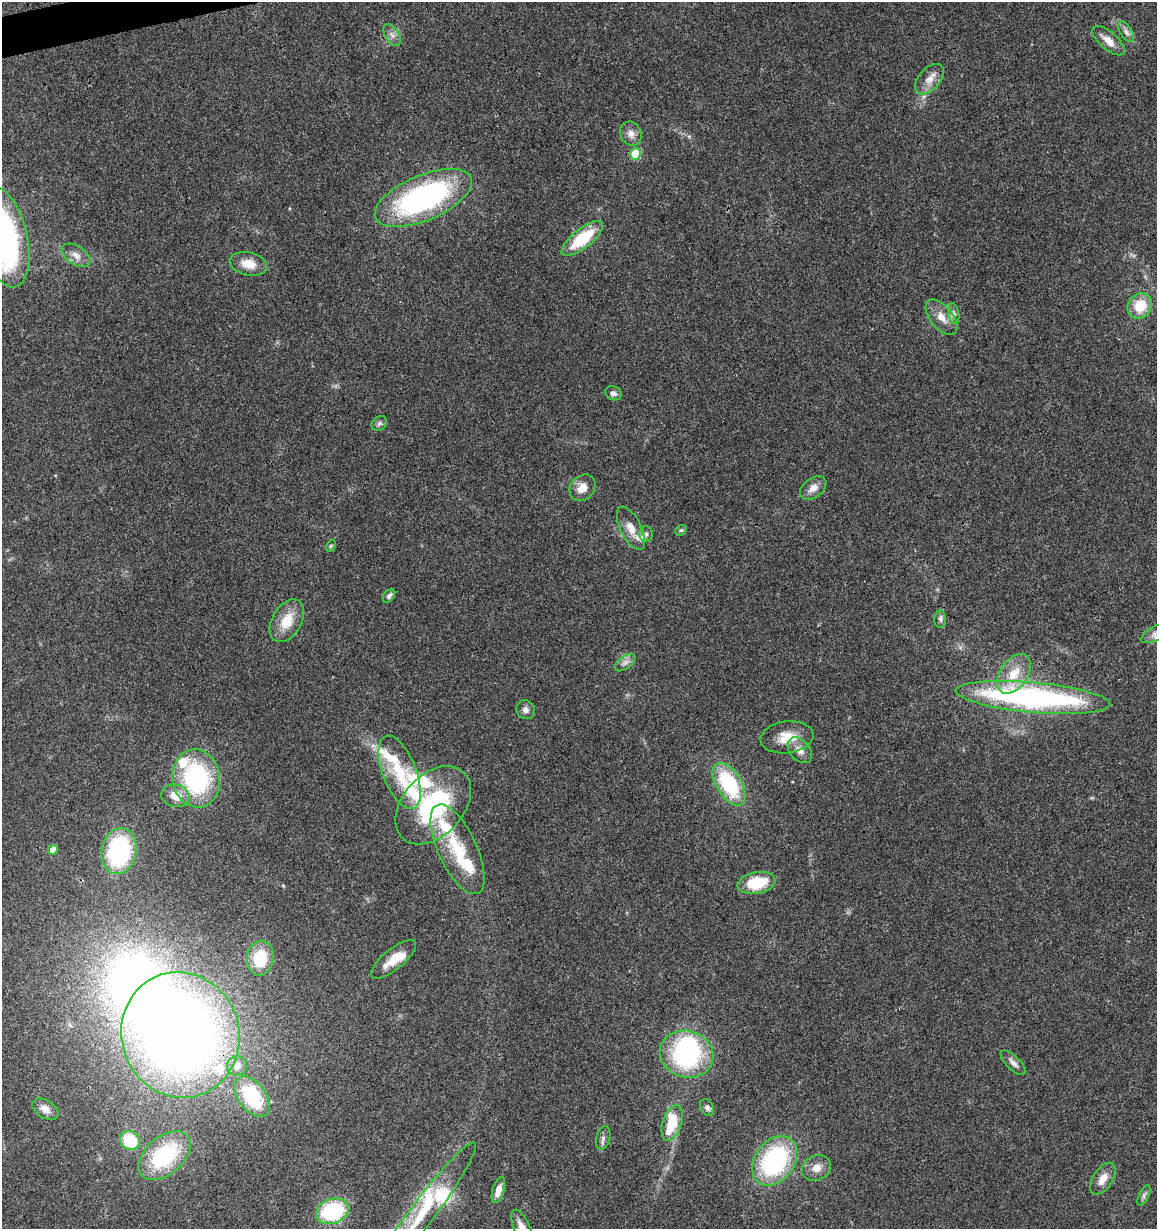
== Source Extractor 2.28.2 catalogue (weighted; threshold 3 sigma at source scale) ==
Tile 11 of 4 x 4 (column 3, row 3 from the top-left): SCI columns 2356-3510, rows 1291-2517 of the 4760 x 5028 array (HDU 1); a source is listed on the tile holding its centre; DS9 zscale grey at full resolution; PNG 1159 x 1231 px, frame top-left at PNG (2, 2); each listed source drawn as its Kron ellipse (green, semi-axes under 4 px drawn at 4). Shown black and unused: <1% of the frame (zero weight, under 3 of 4 exposures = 5% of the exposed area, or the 3 px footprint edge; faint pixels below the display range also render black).
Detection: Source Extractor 2.28.2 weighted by HDU 2 'WHT'; one run over the whole footprint, this tile lists its part. Background 0.043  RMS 0.0036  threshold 0.016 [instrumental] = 3 sigma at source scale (4.5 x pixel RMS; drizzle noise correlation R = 1.50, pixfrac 1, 0.0396/0.0396 arcsec/px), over >= 5 px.
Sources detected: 77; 2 inside a brighter object's white glare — neither listed nor drawn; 13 inside a brighter listed object's ellipse — not listed separately; the other 62 listed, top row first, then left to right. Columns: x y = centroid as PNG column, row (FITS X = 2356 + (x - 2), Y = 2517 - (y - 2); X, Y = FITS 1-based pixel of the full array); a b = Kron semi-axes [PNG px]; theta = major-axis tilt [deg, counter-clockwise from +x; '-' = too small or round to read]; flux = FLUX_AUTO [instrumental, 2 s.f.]
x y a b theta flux
1126 32 11 6 -58 1.5
392 35 12 6 -58 1.8
1108 41 20 8 -41 4
929 79 18 10 49 3.8
631 134 12 10 -62 2.5
635 154 5 5 - 17
423 198 52 22 23 89
3 236 52 24 -76 130
582 238 25 9 39 18
76 255 16 9 -33 3.2
248 264 19 11 -13 5.6
1140 306 13 11 54 9.5
954 313 10 5 -79 1.2
942 317 21 11 -52 4.6
613 393 8 7 - 1.4
379 423 8 6 38 1
582 488 14 11 47 4.3
813 488 15 9 37 3
631 528 23 10 -64 4.3
681 530 6 4 39 0.55
646 534 8 7 - 0.95
331 546 6 4 60 0.46
389 596 8 5 51 1.3
940 619 8 6 88 1.1
287 621 23 14 60 8.4
1156 633 17 7 27 1.9
625 662 12 6 37 1.7
1014 674 22 14 56 8.5
1033 697 78 15 -5 100
525 710 10 9 - 1.6
787 737 26 16 8 8.4
800 750 15 10 -50 3.3
400 772 39 16 -69 15
196 778 29 24 -81 48
729 784 24 12 -58 29
175 796 14 11 -14 6
433 805 45 30 48 43
457 849 49 19 -65 20
53 850 5 4 - 3.7
119 851 23 17 79 45
757 883 19 10 11 15
260 958 17 13 82 14
393 959 28 10 40 6.9
180 1035 63 59 -72 350
687 1054 27 23 -18 49
1013 1063 16 7 -44 1.9
237 1066 10 9 - 3.1
252 1097 23 13 -54 26
707 1107 9 6 -57 1.2
45 1109 14 9 -32 3.1
672 1123 18 9 72 11
603 1138 12 6 76 1.4
130 1140 10 9 - 16
164 1156 30 19 41 33
775 1161 27 19 54 50
816 1168 15 12 25 3.8
1103 1179 18 10 57 4.1
498 1190 13 6 74 4.1
1144 1195 11 5 65 1.2
332 1211 17 12 20 32
421 1215 90 12 53 24
522 1227 19 8 -66 3.6
Isophote crosses this tile's border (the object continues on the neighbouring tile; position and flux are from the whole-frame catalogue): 4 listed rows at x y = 3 236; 1156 633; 421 1215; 522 1227